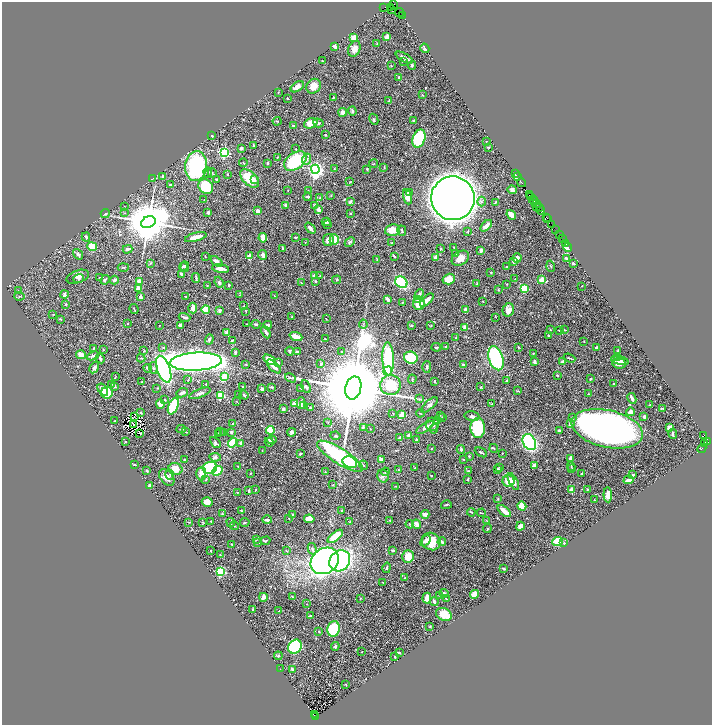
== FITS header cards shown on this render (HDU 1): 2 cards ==
NAXIS1  =                 1420
NAXIS2  =                 1446

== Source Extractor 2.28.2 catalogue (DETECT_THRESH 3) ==
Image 1420 x 1446 px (HDU 1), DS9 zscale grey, zoomed out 1/2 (1 PNG px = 2 x 2 image px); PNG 714 x 727 px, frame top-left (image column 1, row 1446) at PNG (2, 2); each listed source drawn as its Kron ellipse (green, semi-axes under 4 px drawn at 4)
Background 0.548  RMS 0.015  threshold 0.0435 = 3 sigma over >= 5 px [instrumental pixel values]
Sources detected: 597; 43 cannot appear on this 1/2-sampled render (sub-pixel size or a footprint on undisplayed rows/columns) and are neither listed nor drawn; of the other 554, the 500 brightest by FLUX_AUTO listed and drawn (54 fainter detections omitted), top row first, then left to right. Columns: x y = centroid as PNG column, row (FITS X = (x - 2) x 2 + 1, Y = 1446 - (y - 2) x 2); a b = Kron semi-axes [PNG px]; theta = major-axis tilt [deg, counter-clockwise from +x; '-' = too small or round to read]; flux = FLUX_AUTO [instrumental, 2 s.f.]
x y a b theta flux
393 5 3 2 - 160
383 8 2 1 - 14
390 8 2 1 - 29
392 9 3 1 - 7.2
399 12 4 1 - 120
402 15 2 1 - 13
387 37 2 2 - 53
354 38 4 3 - 37
377 44 2 2 - 1.6
335 46 3 2 - 15
425 48 5 2 - 18
354 49 8 6 67 18
404 58 9 2 -29 14
322 61 2 2 - 2.1
403 61 3 2 - 3
412 65 4 3 - 3.6
391 66 3 3 - 1.9
399 77 2 2 - 7.5
314 86 8 7 - 29
297 87 7 4 35 18
278 92 3 2 - 1.3
422 95 3 2 - 1.4
287 98 2 2 - 2.6
333 98 3 2 - 2.8
389 101 3 2 - 3.3
352 111 4 3 - 6.9
343 112 4 4 - 12
374 119 6 3 -62 3.5
414 120 3 2 - 3.8
277 121 4 2 - 1.7
311 123 7 5 21 36
318 123 5 3 - 4.8
294 126 3 3 - 3.3
326 135 2 2 - 2.3
212 136 2 2 - 2.4
419 139 9 6 71 190
486 141 2 2 - 1.2
253 146 2 2 - 5.2
488 147 3 2 - 1.7
241 148 4 3 - 5.4
296 149 3 2 - 1.4
224 153 3 3 - 510
277 157 3 2 - 1.6
307 159 6 4 67 6.6
295 161 12 8 34 160
243 163 4 3 - 2.8
268 163 3 2 - 3.5
373 164 4 2 - 1.9
196 166 15 11 83 300
384 168 4 2 - 1.7
315 169 4 4 - 1100
334 169 3 2 - 1.5
367 169 3 3 - 2.6
208 172 5 3 - 5.3
212 173 4 2 - 2.3
515 173 3 1 - 47
227 174 2 2 - 1.8
163 176 2 2 - 4.4
518 177 2 2 - 56
249 178 11 6 -45 79
152 179 2 1 - 1.2
255 179 3 3 - 5.4
216 180 2 2 - 7
350 182 3 2 - 1.3
521 183 5 1 - 120
171 185 4 2 - 3
206 186 8 6 -38 130
288 190 2 1 - 1.2
512 190 4 4 - 11
308 191 2 1 - 1.6
409 192 4 2 - 4
331 195 3 2 - 1.9
529 195 2 1 - 32
531 196 3 3 - 240
307 197 4 3 - 3.8
407 197 8 4 -72 26
320 198 4 3 - 2.2
453 198 22 21 - 5100
204 200 2 2 - 1.5
533 200 4 2 - 270
481 201 5 3 - 4.3
534 201 2 2 - 170
350 202 3 2 - 7.2
496 202 3 2 - 2.6
536 203 3 2 - 210
286 205 4 4 - 4.4
314 205 3 3 - 2.6
124 206 2 2 - 1.2
536 206 3 2 - 110
539 207 2 1 - 41
318 210 3 3 - 16
541 210 4 2 - 280
257 211 3 2 - 17
124 213 3 2 - 1.2
208 213 2 2 - 8.5
350 213 3 2 - 2.1
105 214 4 3 - 3.6
511 215 5 3 - 26
546 217 2 1 - 50
547 218 2 1 - 55
148 222 7 5 26 16000
326 222 4 4 - 5.6
327 224 3 2 - 1.8
552 224 3 2 - 100
486 226 7 3 44 18
310 228 6 3 -48 11
555 229 3 1 - 66
392 230 7 6 - 28
402 231 5 2 - 2.8
468 231 3 2 - 1.7
559 235 2 1 - 98
86 237 4 3 - 4.7
196 237 11 3 15 28
295 237 3 2 - 5.3
263 238 4 3 - 24
334 239 5 4 - 43
562 239 2 1 - 48
328 240 6 5 - 14
305 242 3 2 - 1.2
350 242 5 4 - 4
392 243 3 3 - 3.2
565 243 3 1 - 32
92 246 5 4 - 43
454 247 2 1 - 1.7
568 247 5 4 - 28
283 248 3 2 - 4.4
441 248 3 2 - 1.9
128 249 5 2 - 6.8
481 250 3 3 - 5.4
78 254 6 4 -53 7
456 254 4 3 - 3
263 255 5 4 - 12
205 256 2 2 - 1.7
250 256 3 2 - 43
394 256 3 2 - 2.5
435 257 3 2 - 10
460 258 9 6 33 25
517 258 5 4 - 15
566 258 2 2 - 4
377 259 4 2 - 1.7
216 261 7 3 -37 13
514 261 3 2 - 15
150 263 3 3 - 2.4
573 263 3 2 - 5.7
551 266 6 2 -73 2
183 267 4 4 - 4.6
185 267 5 3 - 3.8
506 267 2 2 - 1.3
123 268 6 3 4 3
221 269 8 3 -9 15
491 272 2 2 - 2.7
181 274 4 3 - 5.9
314 276 2 2 - 43
320 276 4 3 - 2.6
78 277 11 6 19 16
100 278 3 2 - 2.6
196 278 5 2 - 3.7
79 279 5 4 - 4.7
449 279 6 5 - 42
515 279 2 2 - 1.4
105 280 5 3 - 4.2
114 280 4 3 - 7.4
337 280 4 2 - 1.8
541 280 3 2 - 49
139 281 2 2 - 32
315 281 3 3 - 2.7
219 282 6 4 -68 5.7
401 282 6 5 - 200
301 283 3 2 - 1.3
477 283 3 2 - 1.8
507 284 3 2 - 1.2
229 285 2 2 - 3
207 286 3 2 - 1.2
582 286 2 1 - 1.1
138 288 2 2 - 47
524 288 3 3 - 85
498 290 3 3 - 3.1
18 291 3 2 - 1.6
419 294 5 3 - 6
64 295 4 2 - 9.4
240 295 4 2 - 1.6
19 296 5 2 - 2.7
186 296 2 2 - 2.1
274 296 3 2 - 1.8
141 297 3 3 - 8.2
387 299 4 2 - 11
418 299 4 2 - 10
427 300 8 4 43 22
483 302 2 2 - 1.3
402 303 2 2 - 1.7
66 304 2 2 - 3.3
419 304 6 6 - 49
244 306 2 2 - 2.3
193 308 5 3 - 16
134 309 5 2 - 1.9
206 309 4 4 - 57
466 310 3 3 - 15
508 310 7 5 74 19
220 311 4 3 - 6.7
246 311 2 1 - 1.6
53 314 2 2 - 1.3
185 317 6 2 -18 4.7
292 317 3 2 - 1.2
496 317 3 2 - 1.1
60 319 4 2 - 2.4
326 319 2 1 - 1.9
127 323 2 2 - 1.4
246 324 2 1 - 1.5
256 324 4 3 - 3.1
363 324 4 2 - 2.4
181 325 3 3 - 6.7
268 325 4 3 - 6.5
412 325 3 3 - 2.8
159 326 2 1 - 1.4
431 326 2 2 - 1.5
465 327 2 2 - 36
550 330 2 2 - 2.8
560 330 3 2 - 4.7
564 330 3 2 - 1.9
227 332 4 3 - 10
266 332 6 3 -63 5.3
549 336 3 2 - 1.8
296 337 7 4 -22 36
456 337 2 1 - 1.8
209 339 5 3 - 7.8
325 339 2 2 - 2.7
232 340 3 2 - 2.4
584 341 2 1 - 1.1
445 346 3 2 - 2.4
163 347 3 2 - 2.8
436 347 4 2 - 4.8
518 347 2 2 - 1.9
93 348 3 2 - 1.6
596 348 4 3 - 3.8
103 350 2 2 - 1.4
617 350 3 2 - 1.6
144 351 3 3 - 2
290 351 4 3 - 3.8
235 352 3 3 - 5.3
298 352 3 2 - 4.2
341 352 3 2 - 1.5
534 353 4 2 - 2
81 355 5 4 - 17
93 356 6 4 23 6.3
141 358 4 3 - 2.8
411 358 7 6 - 210
496 358 12 7 -72 390
569 358 6 2 -19 2.8
617 358 3 3 - 7.5
100 359 5 2 - 6.2
388 359 16 6 -88 190
269 360 7 4 -32 39
620 360 9 3 -14 11
562 361 3 2 - 6.1
196 362 26 9 3 2600
278 362 3 2 - 6.1
535 362 3 2 - 6.7
619 363 6 5 - 20
246 364 4 2 - 1.8
321 364 4 3 - 7.3
463 364 3 3 - 3.8
274 367 9 3 -45 16
427 367 6 3 90 4.8
94 368 6 4 59 8.6
148 368 5 3 - 7.7
153 368 6 4 -85 4.9
164 369 14 6 -70 680
388 371 4 3 - 17
557 375 3 2 - 3.1
224 376 3 3 - 41
115 377 2 1 - 1.7
290 378 6 2 -30 3.7
412 379 4 3 - 2.3
590 379 2 2 - 5
188 380 4 2 - 2.2
434 381 2 2 - 5.5
507 381 2 2 - 3.8
142 382 2 2 - 2.7
111 384 3 2 - 1.4
206 384 2 2 - 1.7
614 384 3 2 - 2.7
390 385 10 10 - 96
115 386 3 3 - 2.8
242 387 3 2 - 2.3
271 387 3 2 - 3.7
306 387 7 4 -65 7.7
481 387 3 3 - 1.8
157 388 3 2 - 1.3
301 388 4 2 - 1.5
353 388 11 8 76 89000
262 389 3 2 - 5.2
103 390 7 3 -55 16
517 391 3 2 - 2.3
107 393 6 6 - 96
182 393 6 3 23 10
200 393 11 3 22 8.2
588 394 3 2 - 1.3
239 395 4 3 - 2.7
244 395 5 3 - 4.4
220 396 4 3 - 110
632 398 5 2 - 9.7
165 399 3 2 - 2.3
419 399 3 2 - 1.9
237 402 3 1 - 1.2
295 403 2 2 - 46
301 403 6 3 88 5.1
160 404 5 4 - 23
491 404 3 2 - 1.5
304 405 2 2 - 14
429 405 10 4 42 10
650 405 2 2 - 1.9
173 406 9 5 66 180
310 407 4 3 - 2.4
662 408 3 2 - 3.6
283 409 3 2 - 3.9
630 412 4 3 - 19
141 413 3 2 - 2.9
393 413 3 2 - 1.1
420 413 4 3 - 2.5
401 415 3 2 - 54
440 415 3 2 - 1.6
472 416 7 4 -13 8
644 416 3 3 - 5
134 417 2 1 - 1.1
443 418 2 2 - 1.5
573 418 3 2 - 3.6
437 420 4 3 - 4.1
115 421 3 2 - 2.7
233 423 3 2 - 2
328 423 3 2 - 1.2
133 424 2 1 - 1.5
432 424 6 6 - 12
570 424 3 2 - 11
363 427 4 3 - 4.2
425 427 10 4 34 14
478 428 10 7 -87 160
670 428 4 4 - 15
181 429 5 2 - 2.5
370 429 2 1 - 1.3
434 429 5 3 - 3.4
607 429 36 18 -13 1700
270 430 4 4 - 57
559 430 2 2 - 3.6
220 431 3 2 - 1.8
186 432 3 2 - 1.6
224 432 4 2 - 1.6
231 432 4 3 - 5.6
292 432 4 3 - 5.8
139 433 2 1 - 1.7
219 433 2 2 - 4.1
673 434 5 2 - 4.3
704 435 3 2 - 210
335 436 5 4 - 4
409 436 3 2 - 18
400 438 4 2 - 7
272 440 5 3 - 9.8
416 440 3 3 - 7.5
125 442 2 2 - 1.2
215 442 6 4 -46 6.2
232 442 5 4 - 68
269 442 4 3 - 3.1
529 442 8 6 -62 290
708 442 3 2 - 160
241 443 3 3 - 5.2
705 444 3 2 - 190
432 448 3 2 - 1.7
494 448 4 3 - 2.5
702 449 5 1 - 17
262 450 2 2 - 1.2
461 450 4 4 - 4.5
481 452 6 2 -29 4.1
502 453 2 2 - 1.8
300 454 3 2 - 5.1
340 456 26 7 -32 370
469 456 4 3 - 2.3
215 457 6 4 -8 7.5
571 458 4 3 - 11
463 459 4 2 - 1.7
184 460 3 2 - 3.8
381 460 4 2 - 15
350 462 7 5 -21 97
134 464 3 2 - 3
363 465 5 3 - 2.5
534 465 4 3 - 11
238 466 3 2 - 1.6
571 466 4 3 - 2.8
210 468 7 6 - 240
415 468 3 2 - 1.4
499 468 3 2 - 1.7
176 469 7 6 - 39
498 469 4 3 - 5.3
572 469 3 2 - 1.4
399 470 2 2 - 1.8
147 471 3 3 - 3.4
217 471 5 3 - 110
468 471 3 2 - 1.4
325 472 4 2 - 1.6
385 472 4 3 - 3
250 473 2 2 - 1.5
201 474 6 5 - 21
582 474 3 2 - 4.8
170 475 5 4 - 5.5
633 475 3 2 - 4.7
383 476 6 5 - 7.4
431 476 2 2 - 1.8
167 477 9 6 -52 22
468 479 3 2 - 3.9
206 480 4 3 - 2.8
629 480 5 3 - 15
509 481 6 6 - 33
513 482 9 4 -62 17
150 485 3 3 - 6.3
333 485 3 2 - 1.5
396 486 2 2 - 1.1
256 489 2 2 - 1.2
571 489 3 3 - 7.2
587 489 3 3 - 2.4
249 490 3 2 - 5.5
237 492 2 2 - 1.3
608 495 7 4 -87 13
498 499 3 3 - 1.7
594 500 2 1 - 1.2
207 502 5 4 - 22
446 505 5 2 - 3.5
522 506 4 4 - 37
241 510 2 2 - 2.1
342 510 2 2 - 3.6
504 511 8 3 -40 40
471 512 4 2 - 2.9
481 513 4 1 - 2.2
222 514 3 3 - 4.2
292 514 3 2 - 2.9
425 514 4 3 - 16
289 518 2 2 - 1.2
309 519 5 3 - 26
267 520 4 3 - 12
390 520 2 2 - 2.9
211 521 2 2 - 1.2
487 521 3 2 - 1.3
189 522 3 2 - 1.8
202 522 4 2 - 1.5
231 522 4 3 - 3
245 522 4 3 - 3.5
350 522 3 2 - 1.7
410 524 4 3 - 2.1
416 524 5 3 - 22
234 525 5 2 - 2.2
520 526 4 3 - 18
487 529 4 3 - 3
335 536 9 4 38 74
256 540 3 2 - 2.5
266 541 4 3 - 3.9
425 541 6 4 49 9.3
431 541 9 8 - 57
557 541 5 4 - 53
442 542 4 2 - 14
258 543 4 2 - 2.7
564 543 4 3 - 3.3
232 544 2 2 - 2.7
312 549 6 3 -74 4.8
393 550 3 2 - 6.2
210 551 2 1 - 2
286 551 3 2 - 1.5
220 555 4 3 - 3.1
408 556 6 5 - 44
325 561 15 12 35 1300
340 561 11 9 47 530
387 568 5 3 - 3.6
504 569 3 2 - 6.3
220 571 3 3 - 330
405 578 3 2 - 1.5
383 582 2 2 - 1.4
444 593 4 4 - 5.9
475 594 4 4 - 16
439 595 3 3 - 1.8
292 596 2 2 - 2.1
263 597 4 3 - 7.4
427 598 5 3 - 24
446 598 4 2 - 1.4
360 599 2 1 - 1.2
434 602 4 3 - 11
307 604 2 2 - 1.1
253 610 2 2 - 2.5
279 611 3 2 - 2.2
444 614 8 6 -25 42
310 616 3 2 - 4.6
430 626 3 3 - 1.5
333 629 8 6 75 230
319 631 3 3 - 2.3
335 646 4 4 - 5
295 647 7 6 - 270
362 652 2 1 - 1.2
399 653 2 2 - 2.1
278 656 4 3 - 4.5
395 657 2 2 - 3
280 669 2 1 - 6.5
292 669 4 2 - 7.5
346 685 3 2 - 1.4
315 715 3 1 - 23
315 716 2 1 - 28
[54 fainter detections neither listed nor drawn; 43 sub-pixel or undisplayed-footprint detections neither listed nor drawn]